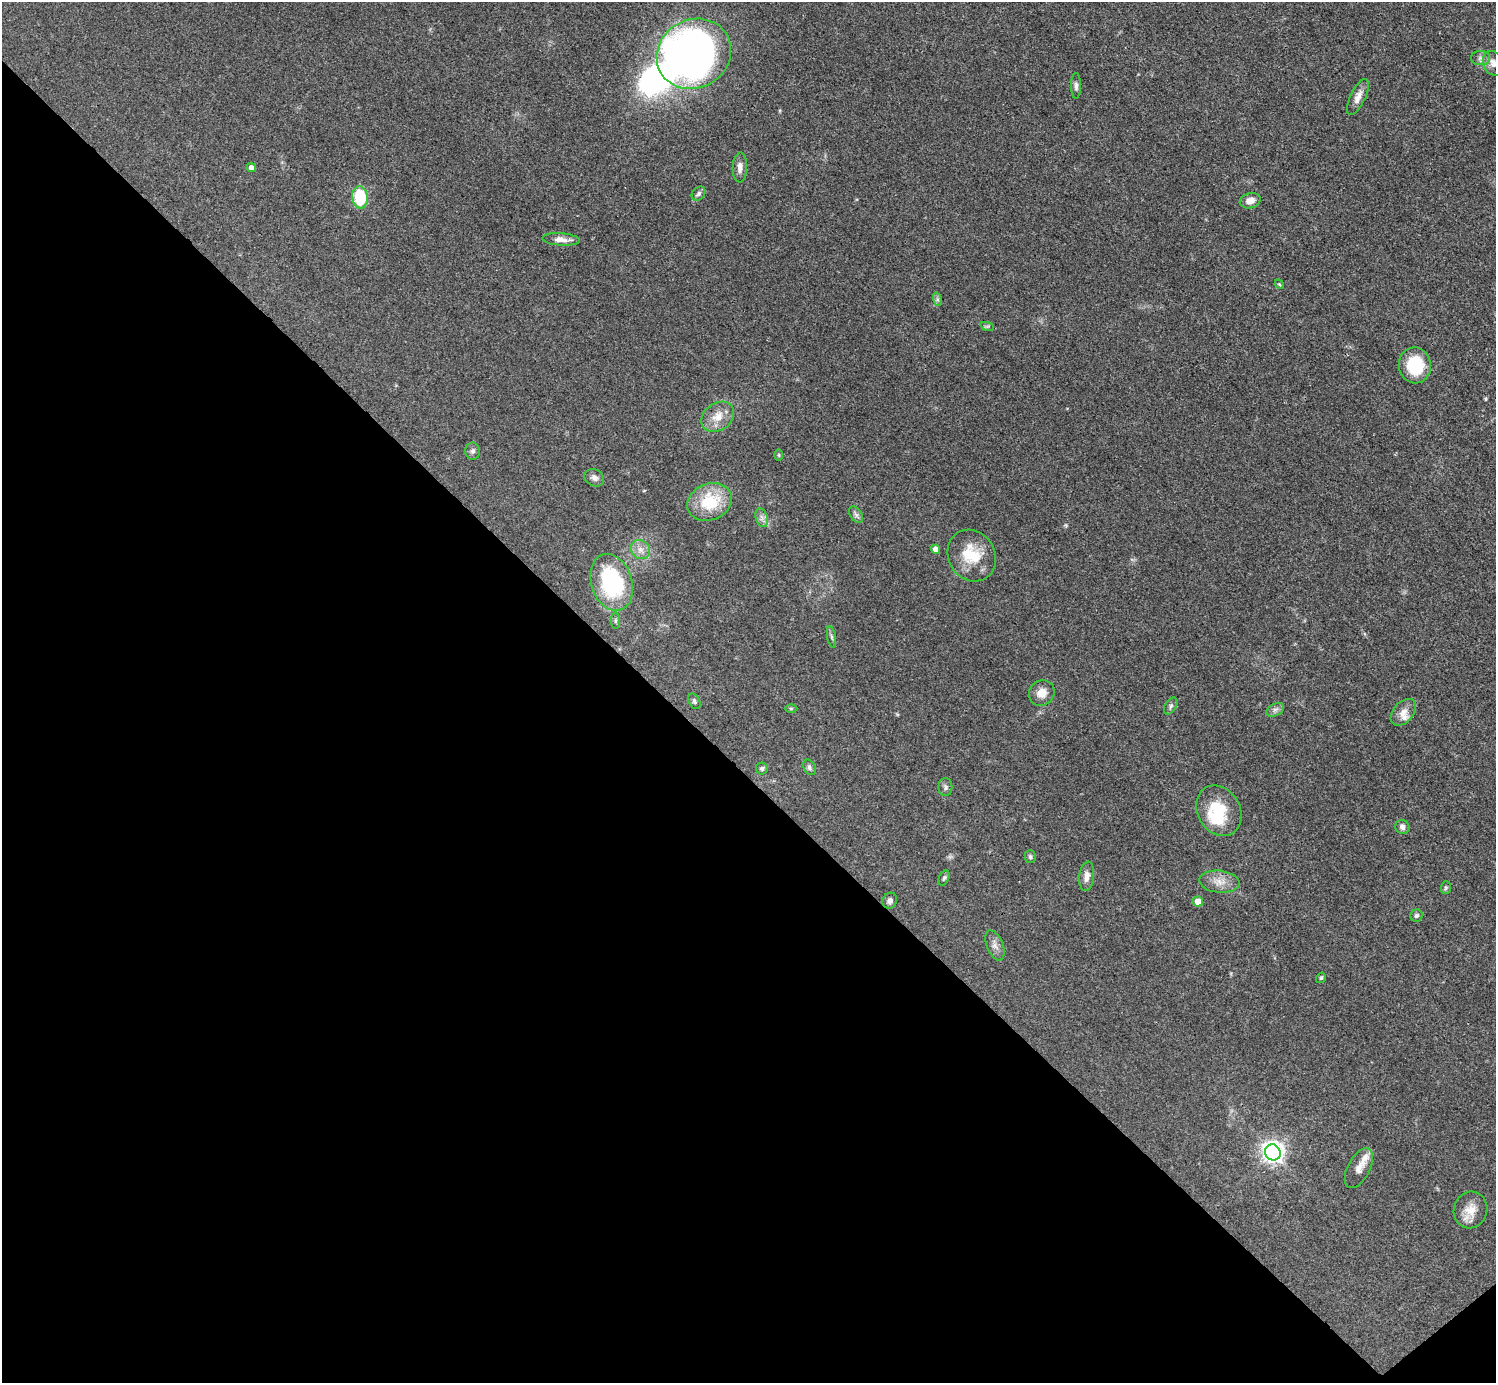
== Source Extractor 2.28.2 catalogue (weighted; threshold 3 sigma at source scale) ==
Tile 14 of 4 x 4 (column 2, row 4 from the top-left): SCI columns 1496-2989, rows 300-1680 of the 5980 x 5979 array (HDU 1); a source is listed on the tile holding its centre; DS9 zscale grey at full resolution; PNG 1498 x 1385 px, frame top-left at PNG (2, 2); each listed source drawn as its Kron ellipse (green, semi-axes under 4 px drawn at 4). Shown black and unused: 44% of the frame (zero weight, under 3 of 4 exposures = <1% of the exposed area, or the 3 px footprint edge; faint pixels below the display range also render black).
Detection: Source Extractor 2.28.2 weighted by HDU 2 'WHT'; one run over the whole footprint, this tile lists its part. Background 0.0514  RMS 0.005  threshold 0.0223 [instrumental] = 3 sigma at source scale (4.5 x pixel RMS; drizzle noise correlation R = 1.50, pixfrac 1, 0.05/0.05 arcsec/px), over >= 5 px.
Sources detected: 57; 2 inside a brighter object's white glare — neither listed nor drawn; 3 inside a brighter listed object's ellipse — not listed separately; the other 52 listed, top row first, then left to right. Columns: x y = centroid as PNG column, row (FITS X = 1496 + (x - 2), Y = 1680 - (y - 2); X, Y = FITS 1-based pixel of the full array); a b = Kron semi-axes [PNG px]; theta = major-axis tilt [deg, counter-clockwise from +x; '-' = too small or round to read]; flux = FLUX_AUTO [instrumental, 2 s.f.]
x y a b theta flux
694 54 38 34 29 280
1481 58 9 7 0 2
1493 63 13 10 -65 3.5
1076 86 13 5 90 1.7
1358 97 19 7 65 4
740 167 15 7 88 2.9
251 168 4 4 - 2.5
699 193 8 6 49 1.3
360 197 11 8 -85 23
1250 201 10 7 15 4.2
561 239 19 6 -4 4.1
1279 284 5 3 - 0.52
937 299 7 4 -71 0.98
987 326 7 4 -18 0.85
1415 365 18 16 -81 21
718 417 18 13 36 7
472 451 8 7 - 1.6
779 455 6 4 -89 0.52
594 478 10 8 -29 2.3
710 502 23 18 23 22
856 515 9 6 -54 1.6
762 518 9 6 -72 2
936 549 4 4 - 3.2
640 550 10 9 - 3.4
972 556 27 23 -58 17
612 582 29 20 -72 50
615 621 8 4 90 0.87
832 637 11 4 -79 1.3
1042 693 13 12 - 5.3
694 701 8 5 -62 1
1171 706 9 5 60 1.3
791 709 6 4 0 0.66
1275 710 9 6 29 1.7
1403 712 15 10 49 4.3
809 767 8 5 -60 1.4
762 769 6 6 - 0.92
945 787 9 7 90 1.5
1219 811 26 21 -59 19
1402 827 7 7 - 2.1
1030 857 6 5 - 0.95
1087 876 15 7 83 3.6
944 878 8 5 66 1
1219 882 20 11 -6 5.9
1446 888 6 5 - 0.75
890 901 8 7 - 2
1198 902 5 5 - 5.7
1416 916 6 6 - 1.2
995 945 16 8 -68 3
1321 978 5 4 - 0.67
1273 1152 8 7 - 310
1359 1168 22 11 62 4.6
1470 1210 18 16 71 7.4
Isophote crosses this tile's border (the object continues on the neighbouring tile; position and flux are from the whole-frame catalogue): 1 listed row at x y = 1493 63